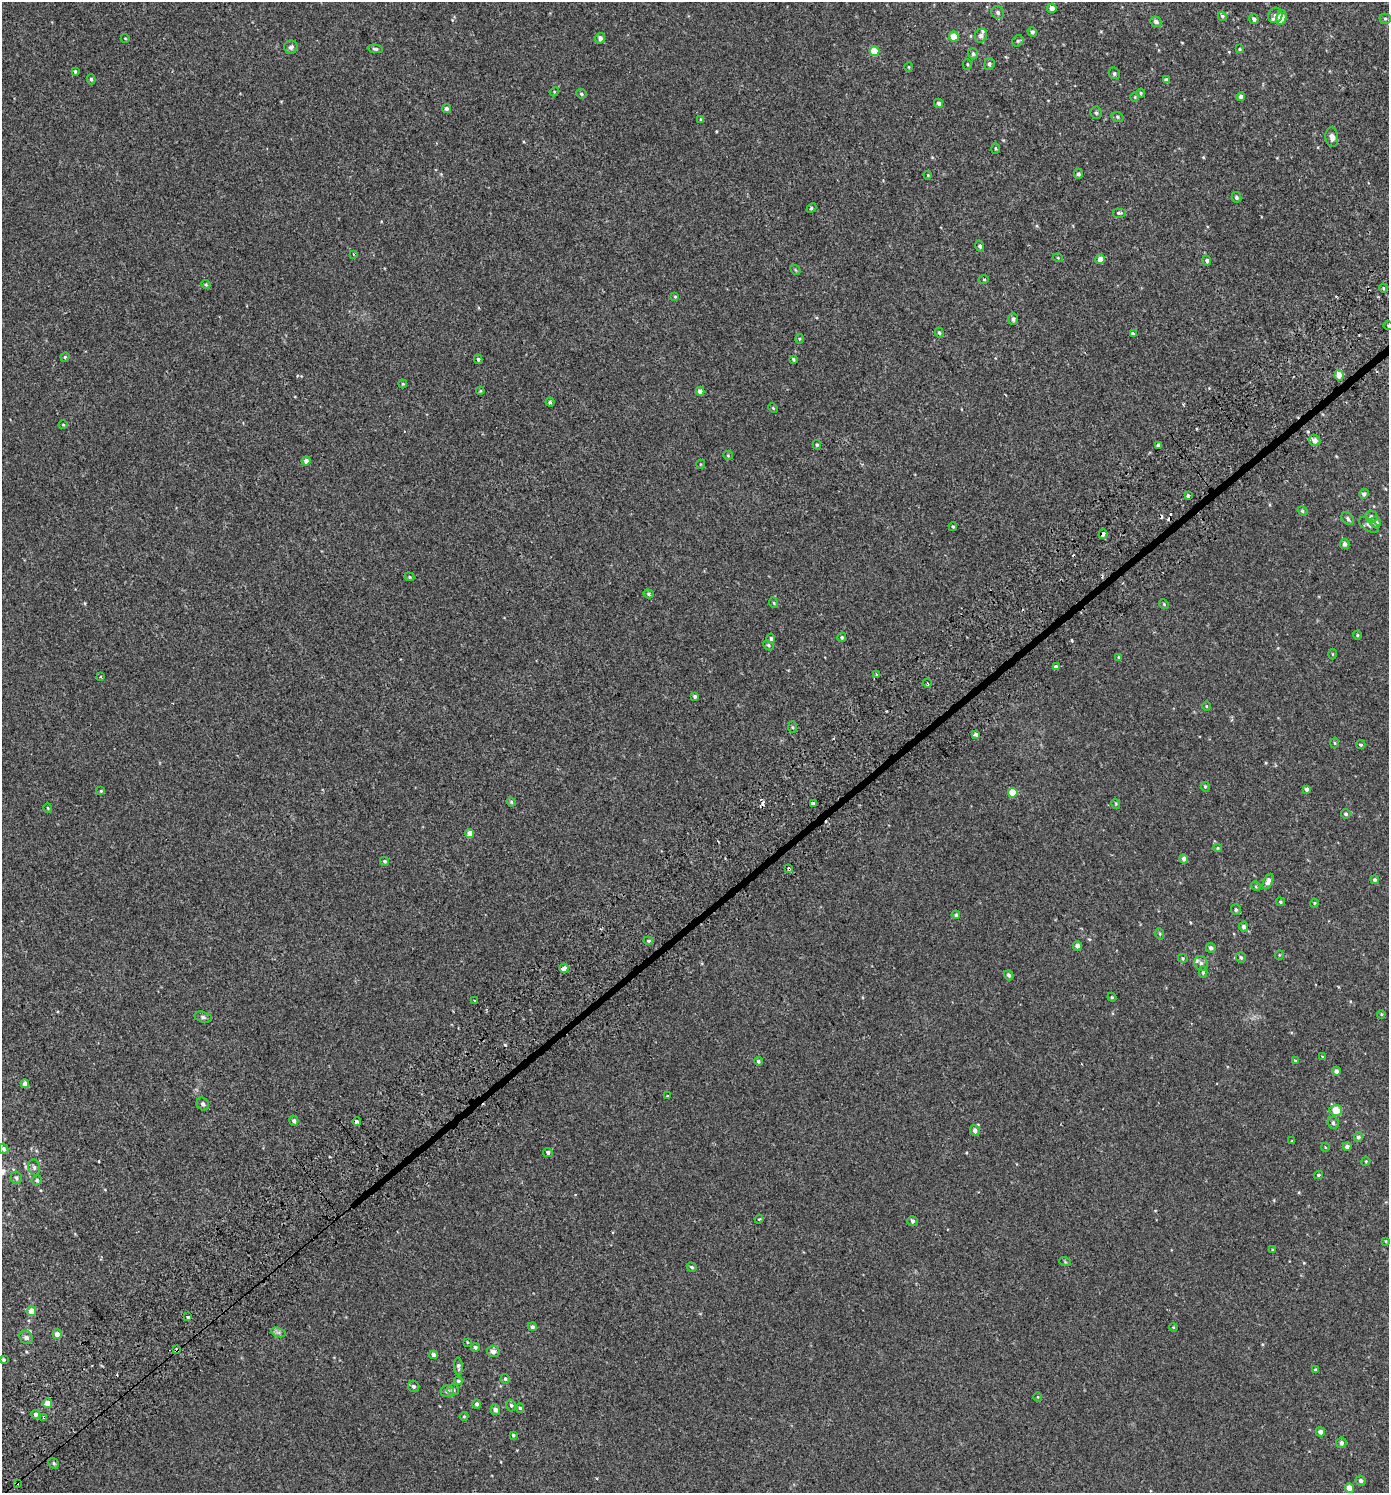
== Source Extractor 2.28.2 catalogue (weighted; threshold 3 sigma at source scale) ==
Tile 7 of 4 x 4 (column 3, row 2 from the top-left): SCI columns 3036-4422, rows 3040-4530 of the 6007 x 6069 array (HDU 1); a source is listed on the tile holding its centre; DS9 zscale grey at full resolution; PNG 1391 x 1495 px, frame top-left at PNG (2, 2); each listed source drawn as its Kron ellipse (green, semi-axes under 4 px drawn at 4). Shown black and unused: <1% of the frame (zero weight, under 2 of 3 exposures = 3% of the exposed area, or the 3 px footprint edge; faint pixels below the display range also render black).
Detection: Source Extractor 2.28.2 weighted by HDU 2 'WHT'; one run over the whole footprint, this tile lists its part. Background 0.00218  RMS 0.0058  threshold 0.0262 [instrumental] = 3 sigma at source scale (4.5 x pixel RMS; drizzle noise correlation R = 1.50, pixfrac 1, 0.0396/0.0396 arcsec/px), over >= 5 px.
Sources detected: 217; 9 cosmic-ray / hot-pixel residue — neither listed nor drawn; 2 inside a brighter listed object's ellipse — not listed separately; the other 206 listed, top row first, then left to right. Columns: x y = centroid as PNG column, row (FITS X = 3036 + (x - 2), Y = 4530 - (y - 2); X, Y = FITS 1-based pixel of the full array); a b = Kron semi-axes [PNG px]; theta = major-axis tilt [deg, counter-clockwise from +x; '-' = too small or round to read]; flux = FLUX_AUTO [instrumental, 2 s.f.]
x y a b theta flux
1052 8 5 4 - 3.1
998 12 6 6 - 1.4
1275 15 8 6 63 2.2
1222 16 5 4 - 0.85
1281 17 7 5 77 6.4
1254 19 5 4 - 1.6
1385 19 5 5 - 0.89
1156 22 6 5 - 2
1032 32 5 4 - 1.4
954 36 5 5 - 8.2
981 36 7 6 - 2
125 38 4 3 - 0.39
600 38 5 5 - 2.4
1018 41 6 5 - 0.87
291 47 7 6 - 1.8
375 49 8 4 -6 1.1
1239 49 4 3 - 0.6
874 51 5 5 - 10
973 54 6 5 - 1.1
967 64 5 4 - 0.73
989 64 6 5 - 1.3
909 67 5 3 - 0.48
75 71 4 3 - 0.71
1114 73 6 5 - 0.97
91 79 5 4 - 0.9
1166 80 4 4 - 1.7
554 92 5 3 - 0.46
1141 93 4 4 - 0.59
581 94 5 5 - 0.89
1241 96 4 4 - 1.3
1135 97 4 4 - 0.55
939 103 5 4 - 1.8
446 109 5 4 - 1.3
1096 113 6 5 - 0.9
1117 117 6 5 - 0.81
701 119 4 3 - 0.65
1332 137 10 6 -81 3.7
995 148 5 4 - 0.7
1078 174 5 4 - 1.2
928 175 4 3 - 0.42
1236 197 5 4 - 1.2
811 208 5 4 - 0.82
1119 213 7 5 0 0.92
980 246 5 4 - 1.1
353 254 3 3 - 0.53
1058 258 5 3 - 0.48
1100 259 5 4 - 4.3
1207 260 5 4 - 1.5
795 270 5 3 - 0.58
984 279 5 3 - 0.53
206 284 5 4 - 0.68
1383 288 4 4 - 0.64
675 297 4 3 - 0.53
1013 319 6 5 - 1.2
1388 326 4 4 - 0.67
939 333 5 4 - 0.91
1133 334 4 3 - 4.4
799 339 5 3 - 0.56
65 357 4 4 - 0.64
478 359 5 4 - 0.79
793 359 4 3 - 0.74
1339 375 5 4 - 5.3
403 384 4 4 - 0.57
480 391 4 3 - 0.47
700 391 4 4 - 2.7
550 402 4 4 - 0.92
773 408 5 3 - 0.52
63 424 4 3 - 0.49
1315 440 5 5 - 3.4
817 445 5 4 - 0.73
1158 445 3 3 - 4.5
728 455 5 4 - 0.63
306 461 4 4 - 2.5
701 464 4 3 - 0.43
1364 494 5 4 - 1.4
1188 496 3 3 - 3.8
1303 511 5 4 - 0.91
1371 516 6 6 - 1.3
1348 518 7 5 -50 1.3
1375 522 5 5 - 2.8
1369 525 11 6 -31 1.8
953 526 4 3 - 0.66
1103 534 5 4 - 3.6
1345 544 5 5 - 1.8
409 577 5 4 - 0.62
649 594 5 4 - 0.91
774 603 5 3 - 0.55
1164 604 5 4 - 0.58
1357 635 4 4 - 0.59
842 637 5 4 - 0.86
771 638 5 4 - 1
769 645 6 4 -41 0.79
1332 654 5 3 - 0.48
1118 657 4 4 - 0.59
1056 667 4 3 - 3.7
876 674 3 3 - 0.92
100 676 3 3 - 0.66
927 683 5 3 - 0.53
695 696 4 4 - 1
1206 706 4 3 - 0.42
793 727 6 4 -88 0.63
976 734 4 3 - 4.5
1334 743 5 3 - 0.59
1361 745 5 4 - 0.79
1205 787 5 4 - 0.67
1307 789 4 4 - 1.8
101 791 4 4 - 0.59
1013 793 5 4 - 12
511 802 5 4 - 0.76
813 803 3 3 - 9.2
1116 804 5 3 - 0.47
48 808 5 3 - 0.44
1346 814 5 4 - 1
470 833 4 4 - 5
1218 848 4 4 - 0.51
1184 859 4 4 - 2.2
385 861 4 4 - 0.83
789 869 3 3 - 3.2
1375 880 4 4 - 1.1
1268 881 8 4 64 2.6
1256 886 5 4 - 0.62
1280 902 4 4 - 0.73
1314 903 4 4 - 0.57
1236 910 5 5 - 0.91
956 915 4 4 - 0.77
1244 927 5 4 - 1.7
1160 934 6 3 -73 0.62
648 941 5 4 - 0.83
1077 946 4 4 - 2.2
1211 948 5 4 - 1.7
1279 955 5 3 - 0.44
1241 957 5 5 - 0.96
1183 958 5 4 - 0.62
1201 963 7 6 - 1.8
564 968 5 4 - 15
1203 972 6 4 90 0.98
1009 975 5 4 - 1.3
1112 997 4 4 - 0.54
474 1000 3 2 - 1.1
1381 1014 4 4 - 0.52
203 1017 9 5 -15 1.3
1322 1057 3 3 - 1
758 1061 4 4 - 0.97
1295 1061 4 4 - 0.52
1336 1071 4 4 - 2.1
25 1084 4 4 - 3
667 1096 3 3 - 0.37
203 1104 6 6 - 1.6
1336 1110 6 5 - 8.3
294 1121 5 4 - 1.3
357 1122 4 3 - 5.7
1333 1123 6 5 - 1.4
975 1131 5 5 - 2.1
1358 1137 5 4 - 1.2
1292 1141 3 3 - 0.41
1347 1146 4 4 - 2
1325 1147 4 3 - 0.4
3 1149 5 4 - 1.3
548 1152 5 4 - 1.4
1366 1161 4 3 - 0.49
34 1167 8 6 -75 1.3
1318 1175 4 3 - 0.73
16 1178 6 5 - 1.1
37 1180 5 5 - 1.1
759 1219 4 3 - 0.56
912 1221 5 5 - 1.2
1386 1241 4 3 - 0.5
1273 1250 4 3 - 0.58
1065 1262 6 3 -20 0.56
692 1267 5 4 - 0.88
31 1311 5 4 - 6.7
187 1317 4 3 - 3.9
532 1327 4 4 - 1.2
1173 1327 4 3 - 0.46
278 1332 7 4 -18 1.4
57 1334 5 4 - 3.7
26 1337 7 6 - 2.2
467 1342 4 2 - 0.4
475 1347 4 4 - 1.2
177 1350 4 3 - 5.8
493 1351 6 5 - 2.4
434 1355 4 4 - 2
3 1360 4 3 - 0.79
458 1366 9 4 -87 1.4
1315 1369 4 3 - 0.52
505 1379 5 4 - 0.85
458 1381 4 4 - 1
414 1386 6 5 - 1.4
453 1390 6 5 - 1.4
447 1391 7 6 - 1.3
1038 1397 4 3 - 0.42
48 1403 4 4 - 5.6
477 1404 5 4 - 1.3
511 1405 6 4 -73 0.95
520 1408 4 4 - 0.76
495 1410 5 5 - 1.9
35 1414 4 4 - 1.6
464 1416 4 4 - 0.55
44 1417 3 3 - 1
1320 1432 4 4 - 2
513 1435 4 4 - 0.77
1341 1443 5 5 - 1.5
54 1463 6 4 -42 0.99
1361 1480 5 5 - 1.6
17 1483 3 3 - 0.65
1349 1488 5 4 - 4.6
Overlapping masked pixels (flux is a lower limit): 7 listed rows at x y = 1103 534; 789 869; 564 968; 357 1122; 177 1350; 44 1417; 17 1483
Isophote crosses this tile's border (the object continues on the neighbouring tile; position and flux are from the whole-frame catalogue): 1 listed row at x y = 1388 326